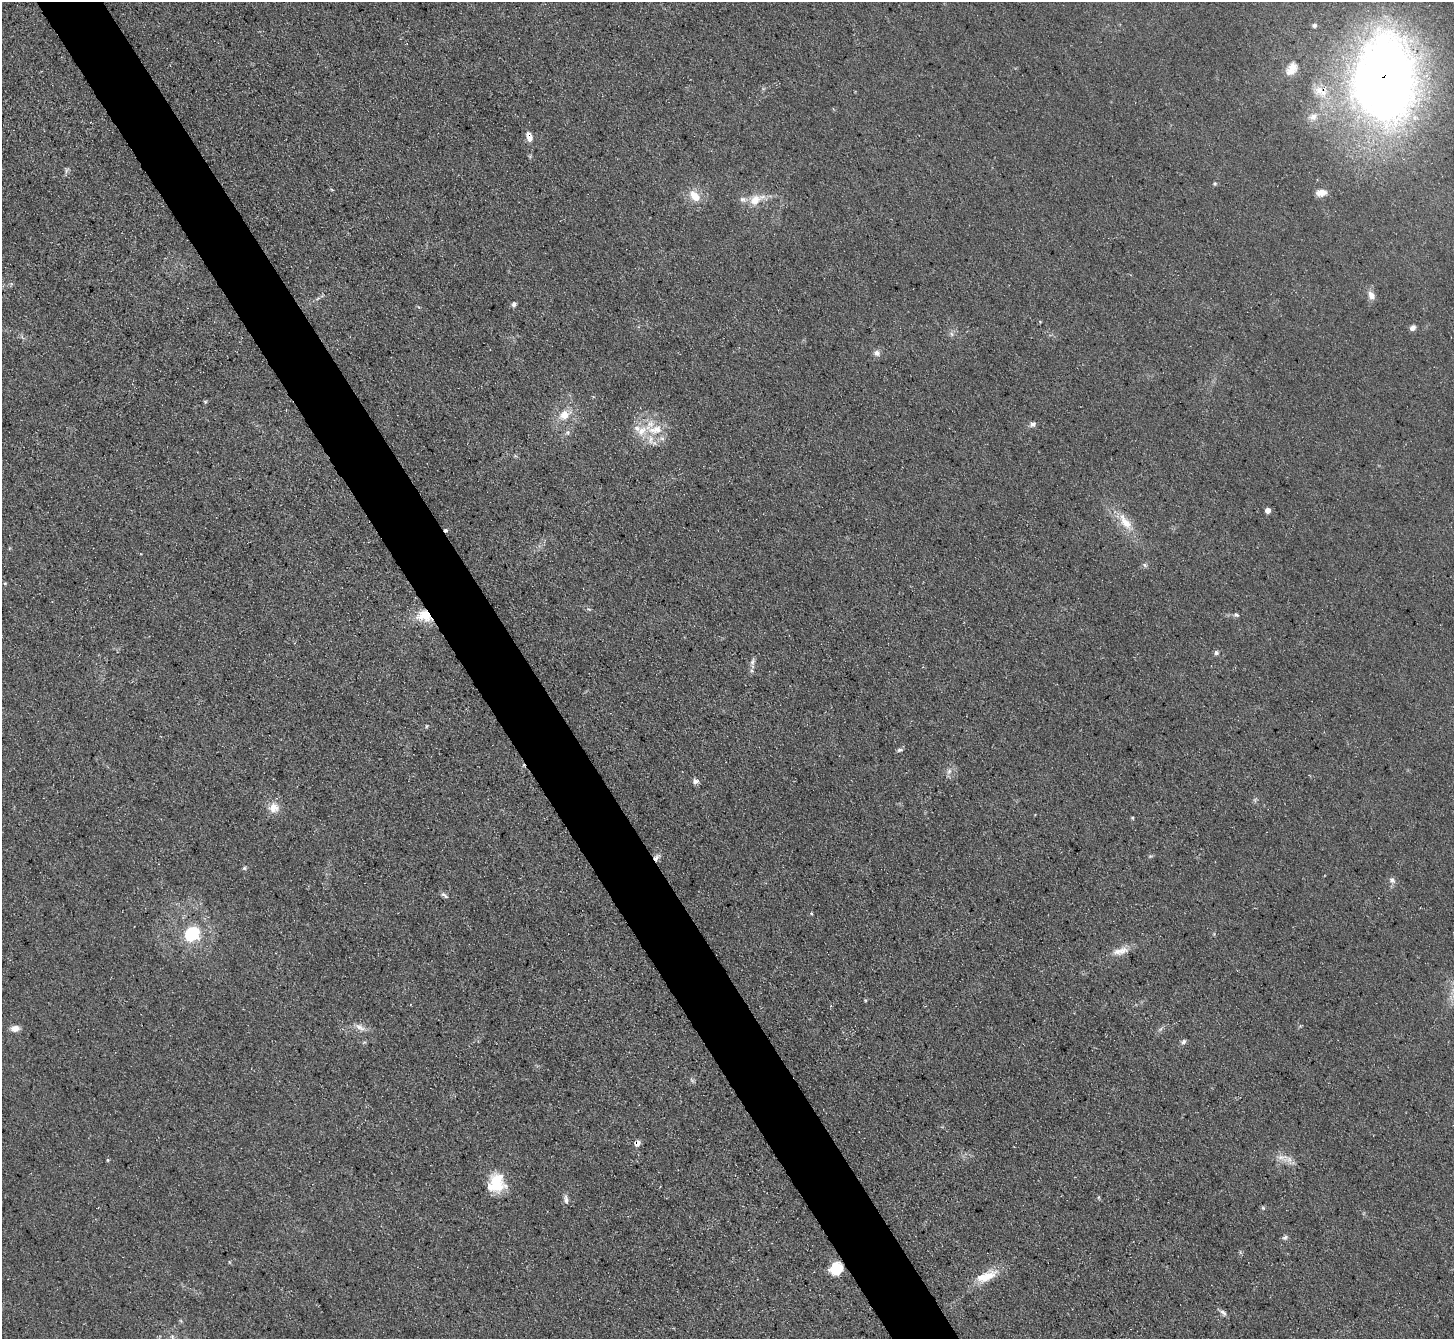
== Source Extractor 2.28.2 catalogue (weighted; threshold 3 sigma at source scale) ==
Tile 11 of 4 x 4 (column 3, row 3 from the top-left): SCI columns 2905-4356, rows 1493-2829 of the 5807 x 5798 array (HDU 1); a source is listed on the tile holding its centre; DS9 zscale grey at full resolution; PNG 1456 x 1341 px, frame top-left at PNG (2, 2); no overlay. Shown black and unused: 5% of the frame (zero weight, under 3 of 5 exposures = <1% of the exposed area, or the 3 px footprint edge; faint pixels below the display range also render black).
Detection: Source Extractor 2.28.2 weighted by HDU 2 'WHT'; one run over the whole footprint, this tile lists its part. Background 0.0741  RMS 0.0085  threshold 0.0383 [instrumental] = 3 sigma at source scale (4.5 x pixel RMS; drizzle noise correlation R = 1.50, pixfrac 1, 0.05/0.05 arcsec/px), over >= 5 px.
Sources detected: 74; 2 too faint to see at this stretch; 1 cosmic-ray / hot-pixel residue — not listed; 7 inside a brighter listed object's ellipse — not listed separately; the other 64 listed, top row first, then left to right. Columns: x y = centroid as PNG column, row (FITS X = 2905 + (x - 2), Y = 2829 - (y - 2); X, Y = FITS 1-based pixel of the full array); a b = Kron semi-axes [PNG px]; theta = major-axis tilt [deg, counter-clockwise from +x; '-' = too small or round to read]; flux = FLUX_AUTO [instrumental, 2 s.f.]
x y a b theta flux
1314 25 6 5 - 2.2
1292 69 18 12 56 10
1384 78 56 40 88 1200
1319 90 17 13 -71 14
1313 117 14 10 32 7.8
529 137 13 7 -70 7.2
67 170 9 5 67 2.2
1215 183 5 5 - 1.4
1321 193 11 7 8 8.2
695 196 15 10 -45 14
755 200 17 13 35 14
1371 295 12 8 -65 6.3
318 298 6 4 20 1.4
514 304 6 5 - 2.4
1040 322 4 4 - 0.8
1413 328 7 6 - 3.5
951 334 7 5 -61 2.2
877 353 8 8 - 4.1
205 402 5 4 - 1.1
564 415 15 12 37 13
1033 424 8 7 - 2.9
655 430 29 14 -4 24
567 432 7 6 - 2.6
1268 510 5 4 - 7.3
1125 522 29 12 -54 19
1145 565 6 4 -71 1.6
5 583 5 4 - 1
589 609 7 3 -44 1.1
1236 615 7 6 - 1.9
424 616 22 15 -15 21
1216 653 6 5 - 2.6
752 662 10 6 66 2.9
426 726 5 3 - 0.93
900 750 8 5 4 2
949 771 9 6 73 3.7
696 781 8 6 7 3.6
274 808 13 12 - 11
1132 818 4 4 - 0.91
1150 856 5 5 - 1.3
657 858 11 6 49 4.4
244 868 6 5 - 1.4
1392 880 9 8 - 3.5
445 895 11 5 -34 2.5
811 913 4 4 - 1
192 934 19 15 29 45
1121 951 25 10 14 11
865 1000 5 3 - 0.92
360 1027 18 7 -30 6.2
15 1028 10 7 7 6.8
364 1042 6 4 19 1.2
1184 1042 7 6 - 2.6
637 1143 6 5 - 9.3
1282 1157 18 10 -5 9.4
108 1160 4 4 - 1.1
496 1182 21 16 -74 34
566 1199 14 6 -78 3.5
1263 1208 5 4 - 1.2
1285 1237 8 6 26 2.1
1240 1252 6 4 -72 1.2
229 1262 6 3 -71 0.92
836 1269 11 10 - 32
986 1276 31 12 24 21
1223 1313 11 6 -45 3.1
172 1337 7 5 -48 2
Overlapping masked pixels (flux is a lower limit): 5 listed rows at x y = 1384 78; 424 616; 657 858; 637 1143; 836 1269